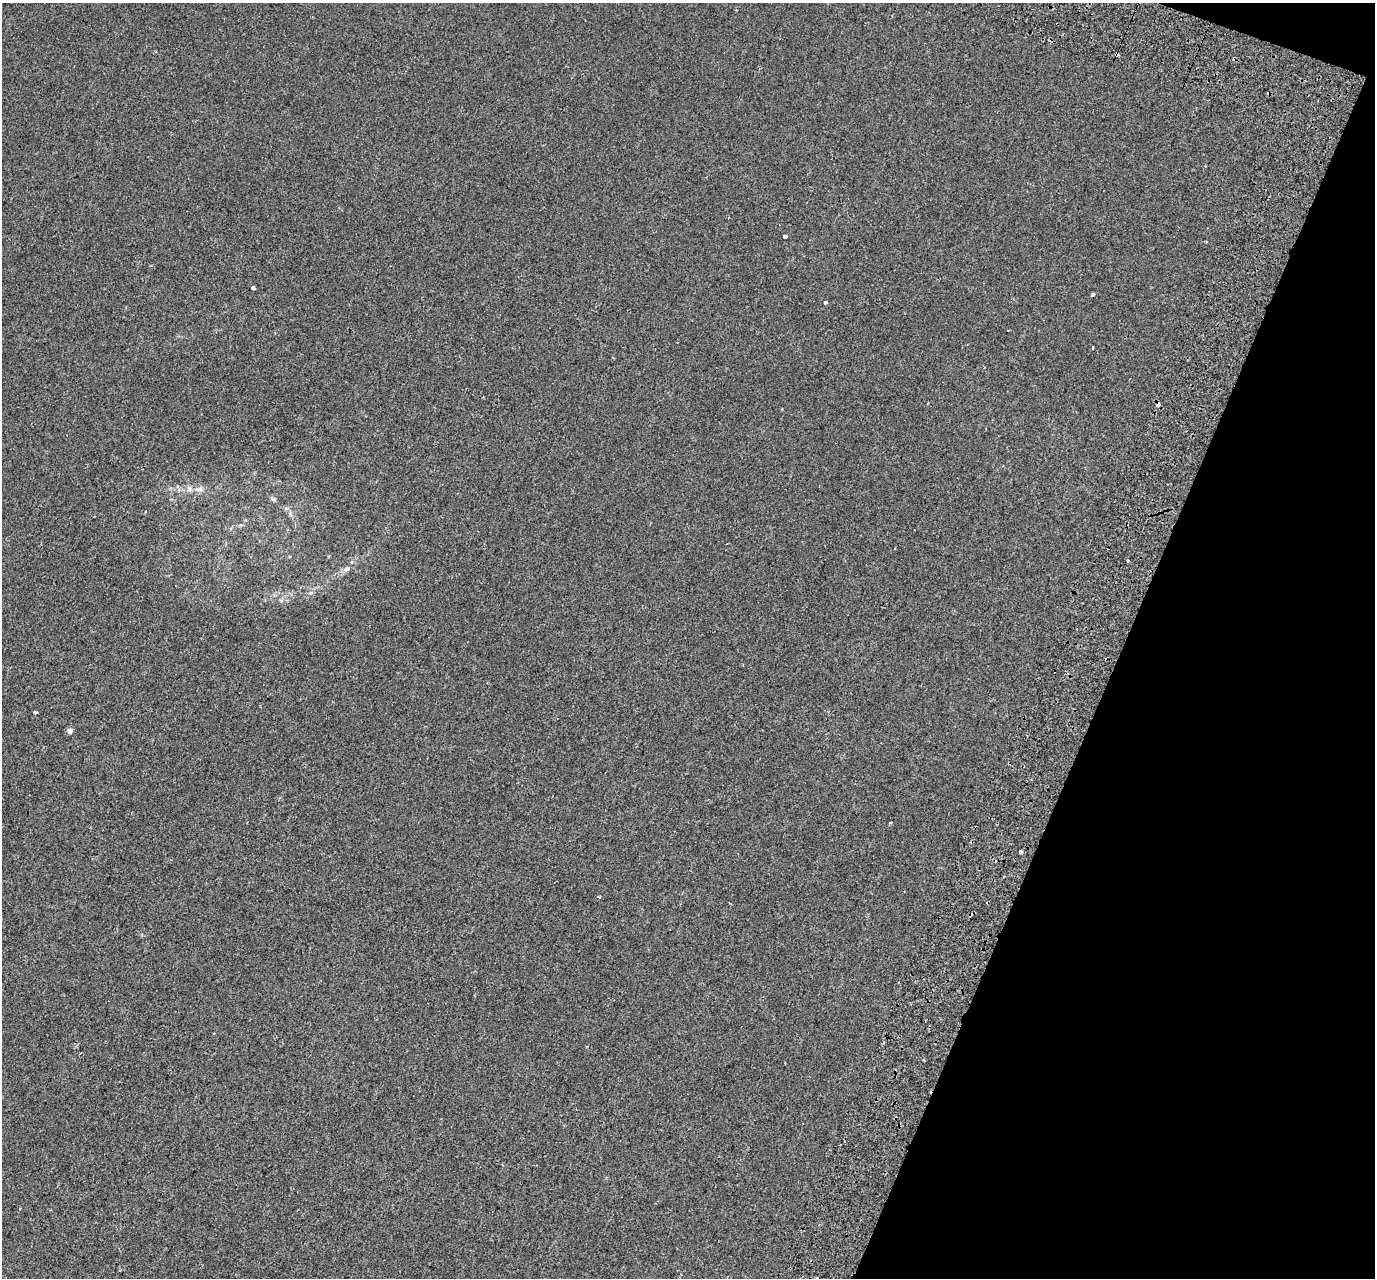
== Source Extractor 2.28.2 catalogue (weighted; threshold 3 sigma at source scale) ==
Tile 8 of 4 x 4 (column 4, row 2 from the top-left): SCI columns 4223-5595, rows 2949-4224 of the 5689 x 5835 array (HDU 1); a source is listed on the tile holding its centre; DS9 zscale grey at full resolution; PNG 1377 x 1280 px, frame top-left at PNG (2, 3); no overlay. Shown black and unused: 19% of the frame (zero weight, under 2 of 3 exposures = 7% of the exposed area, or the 3 px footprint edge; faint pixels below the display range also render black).
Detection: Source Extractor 2.28.2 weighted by HDU 2 'WHT'; one run over the whole footprint, this tile lists its part. Background -3.45e-04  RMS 0.0045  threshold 0.0203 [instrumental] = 3 sigma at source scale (4.5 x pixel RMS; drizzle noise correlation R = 1.50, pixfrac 1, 0.0396/0.0396 arcsec/px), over >= 5 px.
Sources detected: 15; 2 cosmic-ray / hot-pixel residue — not listed; the other 13 listed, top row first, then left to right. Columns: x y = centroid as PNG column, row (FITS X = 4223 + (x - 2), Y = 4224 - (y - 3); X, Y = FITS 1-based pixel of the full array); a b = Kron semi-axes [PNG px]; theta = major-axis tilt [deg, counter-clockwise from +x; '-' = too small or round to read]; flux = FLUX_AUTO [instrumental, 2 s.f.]
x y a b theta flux
1117 53 4 3 - 3.9
785 236 3 3 - 1.8
253 288 4 3 - 2.3
1093 294 3 3 - 4.1
825 302 3 3 - 1.3
1093 348 3 2 - 0.39
1158 405 4 3 - 1.5
199 489 11 6 5 1.7
346 569 9 5 26 1.1
35 712 4 3 - 1.3
70 731 5 5 - 1.8
890 823 3 2 - 0.5
1020 852 3 3 - 2.3
Overlapping masked pixels (flux is a lower limit): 2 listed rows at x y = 1117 53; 1158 405